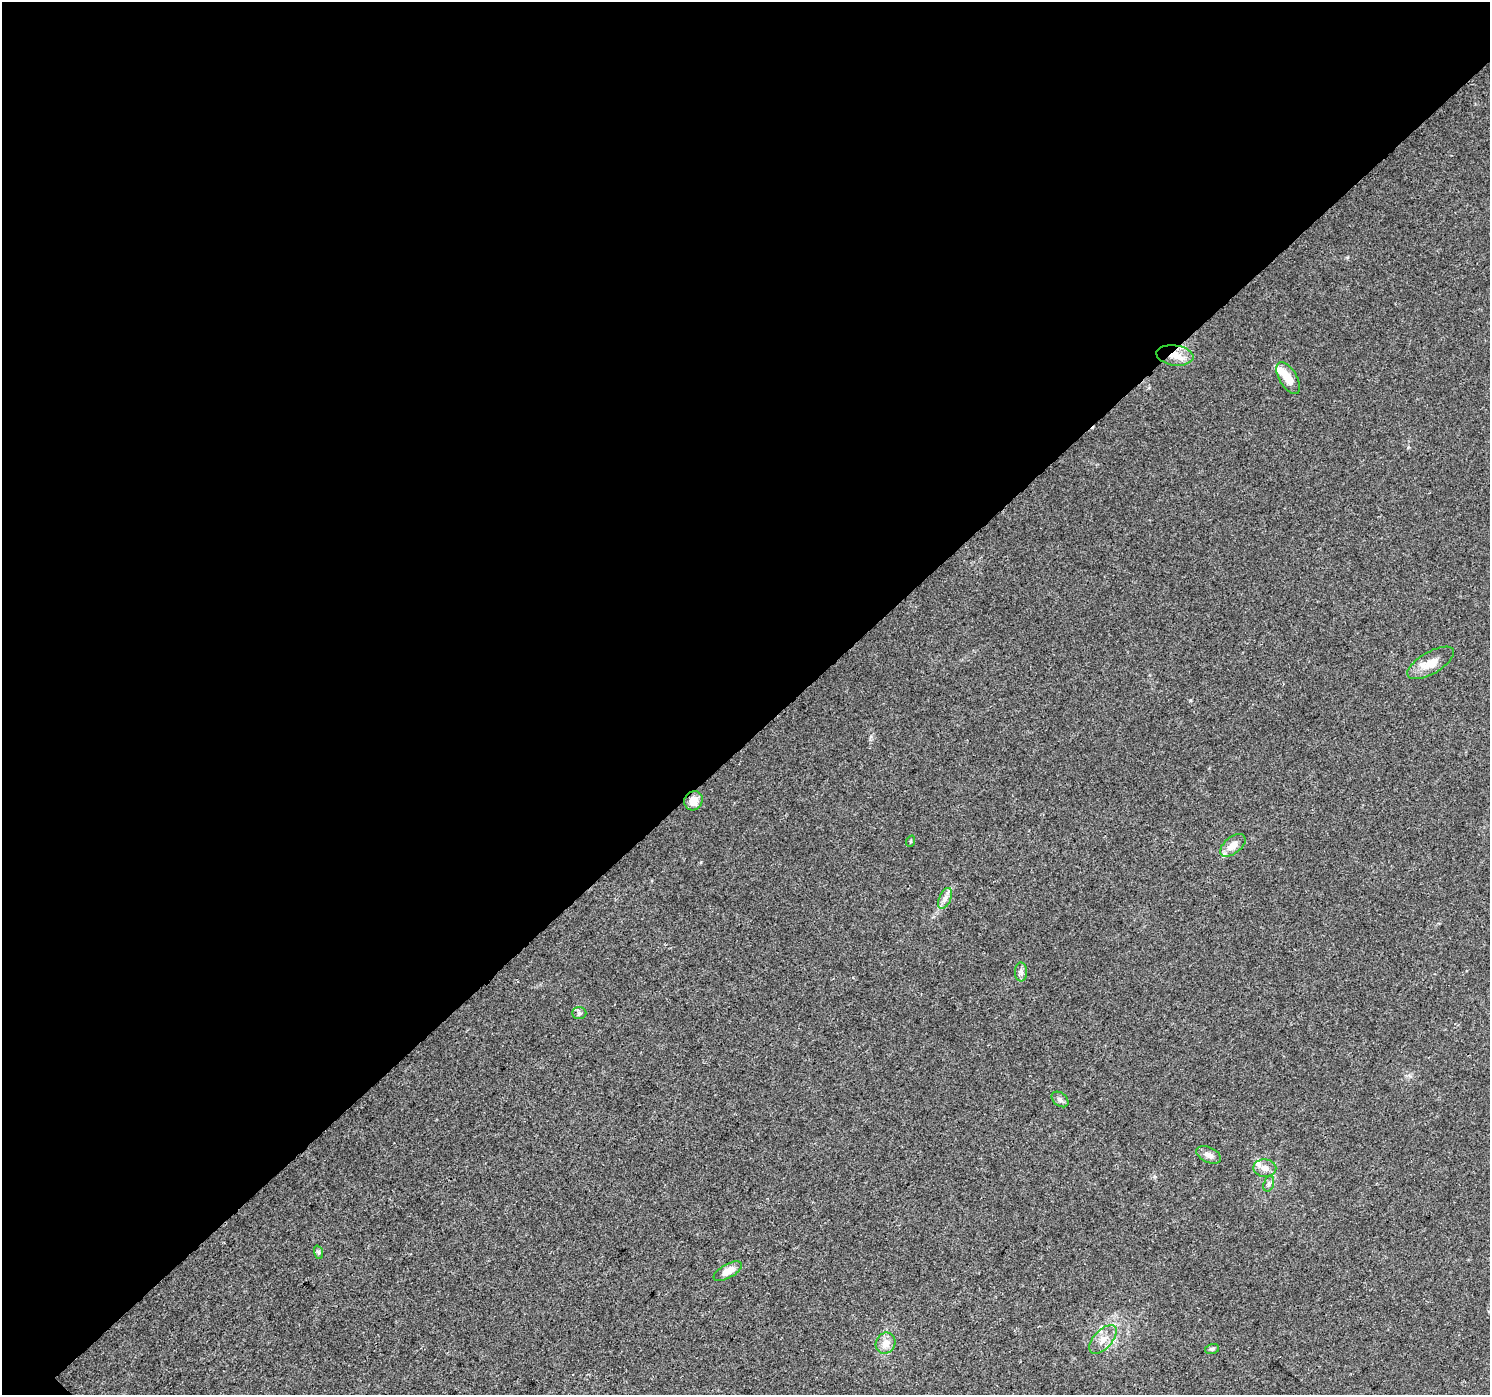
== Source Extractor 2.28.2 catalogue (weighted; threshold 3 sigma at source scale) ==
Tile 2 of 4 x 4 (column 2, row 1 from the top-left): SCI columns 1565-3052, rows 4467-5859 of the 6098 x 6083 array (HDU 1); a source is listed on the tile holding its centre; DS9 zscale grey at full resolution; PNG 1492 x 1397 px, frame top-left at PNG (2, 2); each listed source drawn as its Kron ellipse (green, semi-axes under 4 px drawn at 4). Shown black and unused: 53% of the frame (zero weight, under 3 of 4 exposures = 7% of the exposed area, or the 3 px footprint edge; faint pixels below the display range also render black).
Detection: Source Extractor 2.28.2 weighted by HDU 2 'WHT'; one run over the whole footprint, this tile lists its part. Background 0.0386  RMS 0.0038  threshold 0.0172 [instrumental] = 3 sigma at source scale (4.5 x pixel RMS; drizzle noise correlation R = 1.50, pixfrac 1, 0.0396/0.0396 arcsec/px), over >= 5 px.
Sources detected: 21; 3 inside a brighter listed object's ellipse — not listed separately; the other 18 listed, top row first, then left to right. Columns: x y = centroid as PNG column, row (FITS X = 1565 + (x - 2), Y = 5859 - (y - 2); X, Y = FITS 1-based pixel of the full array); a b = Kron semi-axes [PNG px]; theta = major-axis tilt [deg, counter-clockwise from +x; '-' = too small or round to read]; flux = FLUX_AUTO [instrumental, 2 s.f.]
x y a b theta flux
1175 355 18 10 -7 5.1
1288 378 18 9 -60 5.1
1431 663 26 11 30 5.8
693 801 10 9 - 3.6
911 841 6 3 71 0.45
1233 845 15 8 39 4.2
945 898 11 5 66 1.8
1021 972 9 6 -89 1.2
579 1013 7 6 - 0.92
1060 1099 9 6 -39 1.3
1209 1155 13 7 -25 2.1
1265 1168 11 8 -1 2.5
1269 1184 8 5 70 0.93
318 1252 7 4 -71 0.65
728 1271 16 7 29 4.6
1103 1339 17 9 48 3.9
885 1343 11 9 61 3.6
1212 1349 7 5 15 0.67
Overlapping masked pixels (flux is a lower limit): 1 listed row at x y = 1175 355